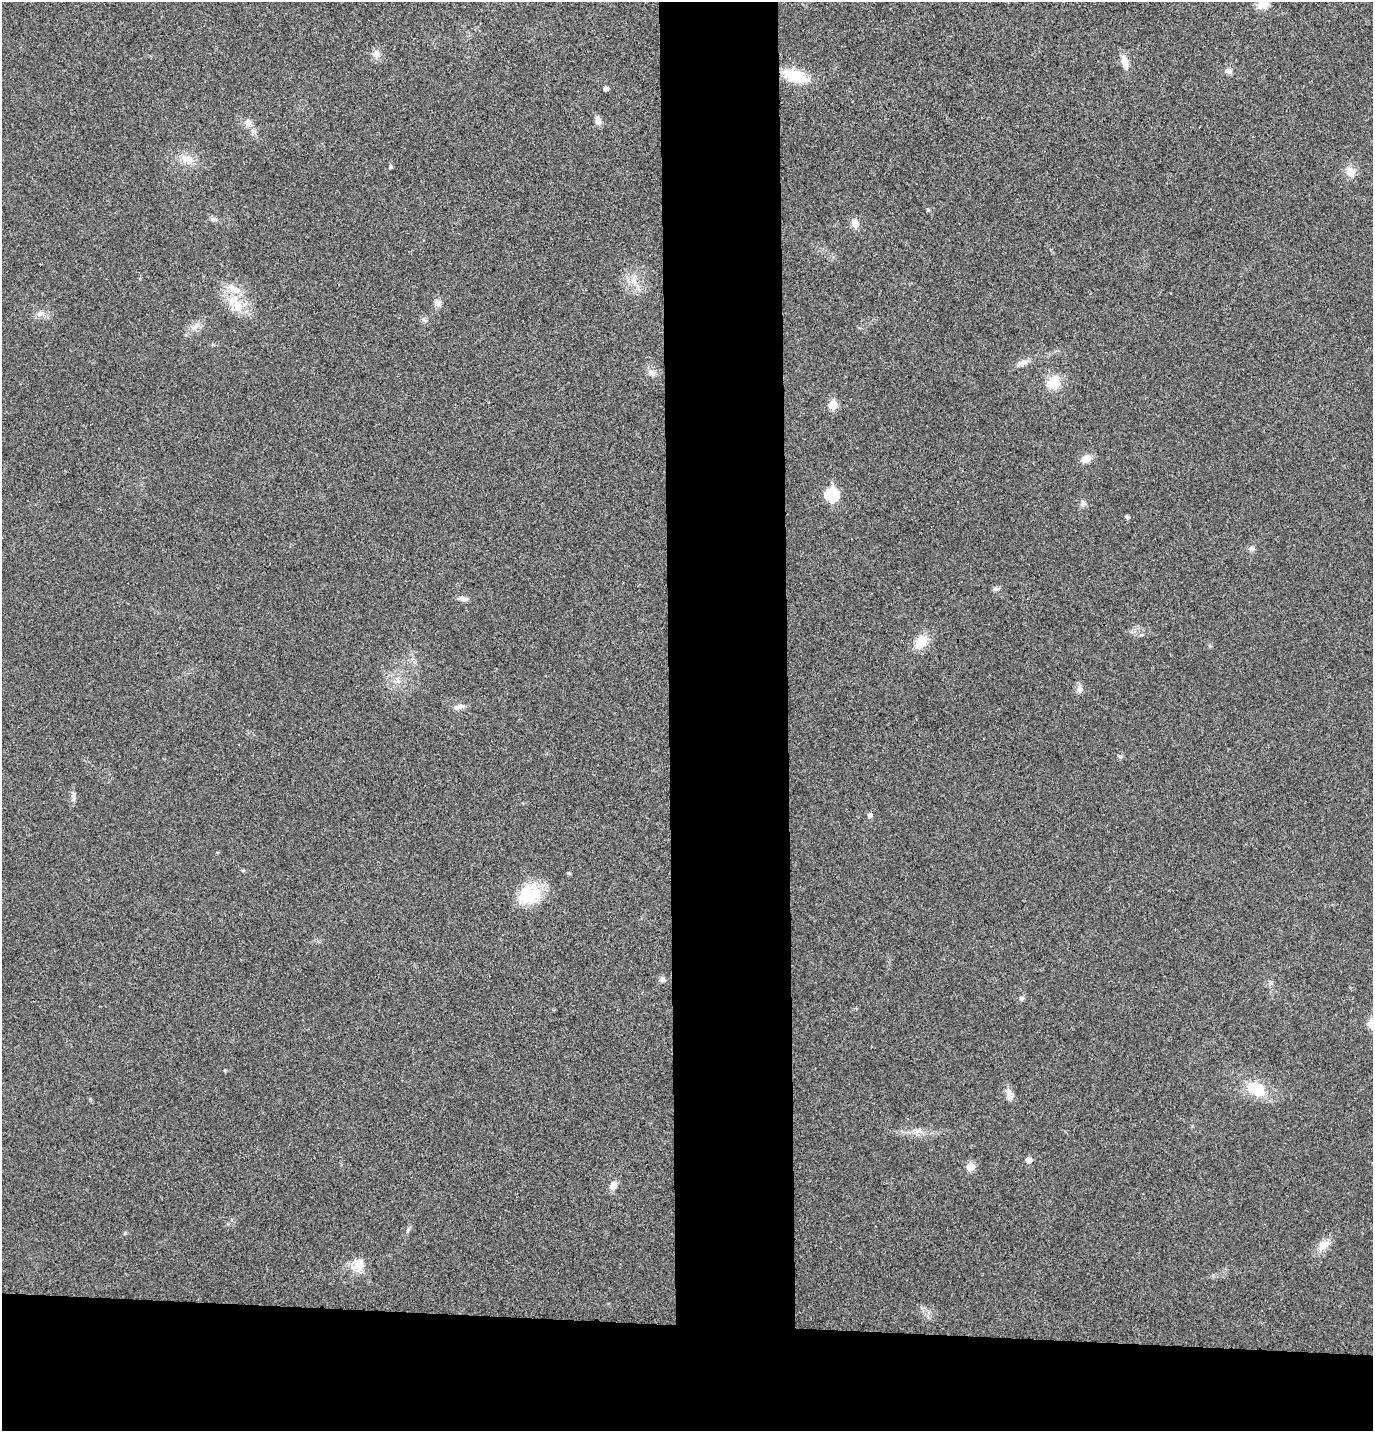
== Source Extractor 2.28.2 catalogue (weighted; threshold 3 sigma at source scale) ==
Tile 8 of 3 x 3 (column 2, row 3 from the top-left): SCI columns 1501-2871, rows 8-1436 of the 4373 x 4297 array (HDU 1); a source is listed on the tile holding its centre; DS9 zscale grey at full resolution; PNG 1375 x 1433 px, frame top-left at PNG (2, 2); no overlay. Shown black and unused: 15% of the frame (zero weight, under 3 of 4 exposures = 6% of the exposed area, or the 3 px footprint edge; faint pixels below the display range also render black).
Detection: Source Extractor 2.28.2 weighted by HDU 2 'WHT'; one run over the whole footprint, this tile lists its part. Background 0.0298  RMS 0.006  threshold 0.0268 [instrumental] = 3 sigma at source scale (4.5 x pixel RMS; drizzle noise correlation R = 1.50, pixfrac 1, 0.05/0.05 arcsec/px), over >= 5 px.
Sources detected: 49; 1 inside a brighter listed object's ellipse — not listed separately; the other 48 listed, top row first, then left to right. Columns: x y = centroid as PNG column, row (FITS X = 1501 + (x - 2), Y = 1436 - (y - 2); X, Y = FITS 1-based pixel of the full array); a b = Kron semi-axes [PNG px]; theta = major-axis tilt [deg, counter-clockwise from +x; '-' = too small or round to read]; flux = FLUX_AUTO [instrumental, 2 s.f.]
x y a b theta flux
1262 4 16 10 18 5.6
376 53 10 9 - 3.6
1125 62 14 8 -74 5.5
1228 71 9 7 -23 2.1
795 76 23 12 -17 21
606 89 4 4 - 2.1
598 120 11 7 -75 2.8
248 123 10 9 - 3.5
187 159 20 8 -16 5.7
390 166 5 5 - 1.1
1351 172 11 10 - 5.7
855 223 10 9 - 4
634 282 7 4 -71 1.9
437 304 10 7 -60 2.2
237 305 20 11 -59 11
40 314 8 6 45 2
424 320 9 3 -45 1
1023 363 15 7 24 3.3
651 373 11 6 -45 2.4
1054 382 16 14 56 10
833 405 5 5 - 15
1086 459 12 8 36 4.9
832 495 7 6 - 54
1083 504 8 6 88 1.6
1127 517 4 4 - 1.2
1251 549 8 6 -20 1.5
996 589 8 5 0 1.5
463 599 10 6 -17 2.4
921 642 18 12 51 10
1079 689 12 7 87 2.5
461 706 13 6 4 2.6
1120 756 6 5 - 0.98
73 797 11 4 -85 1.7
870 815 7 6 - 1.4
569 873 5 4 - 0.74
529 894 30 23 14 22
662 979 7 7 - 1.8
1022 998 7 5 0 1.2
1372 1024 13 11 -72 4.7
1256 1089 23 16 -23 17
1009 1095 16 8 -86 3.7
918 1131 11 7 8 3.4
1029 1160 5 5 - 4.7
970 1167 5 5 - 13
613 1185 9 8 - 4
408 1230 9 4 64 1.2
1324 1245 18 10 39 6
358 1265 19 13 80 7.5
Isophote crosses this tile's border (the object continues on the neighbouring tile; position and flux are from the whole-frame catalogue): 2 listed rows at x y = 1262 4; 1372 1024
Unlisted compact peaks at least as high as the median listed source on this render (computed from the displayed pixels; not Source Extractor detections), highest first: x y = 928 210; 212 219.